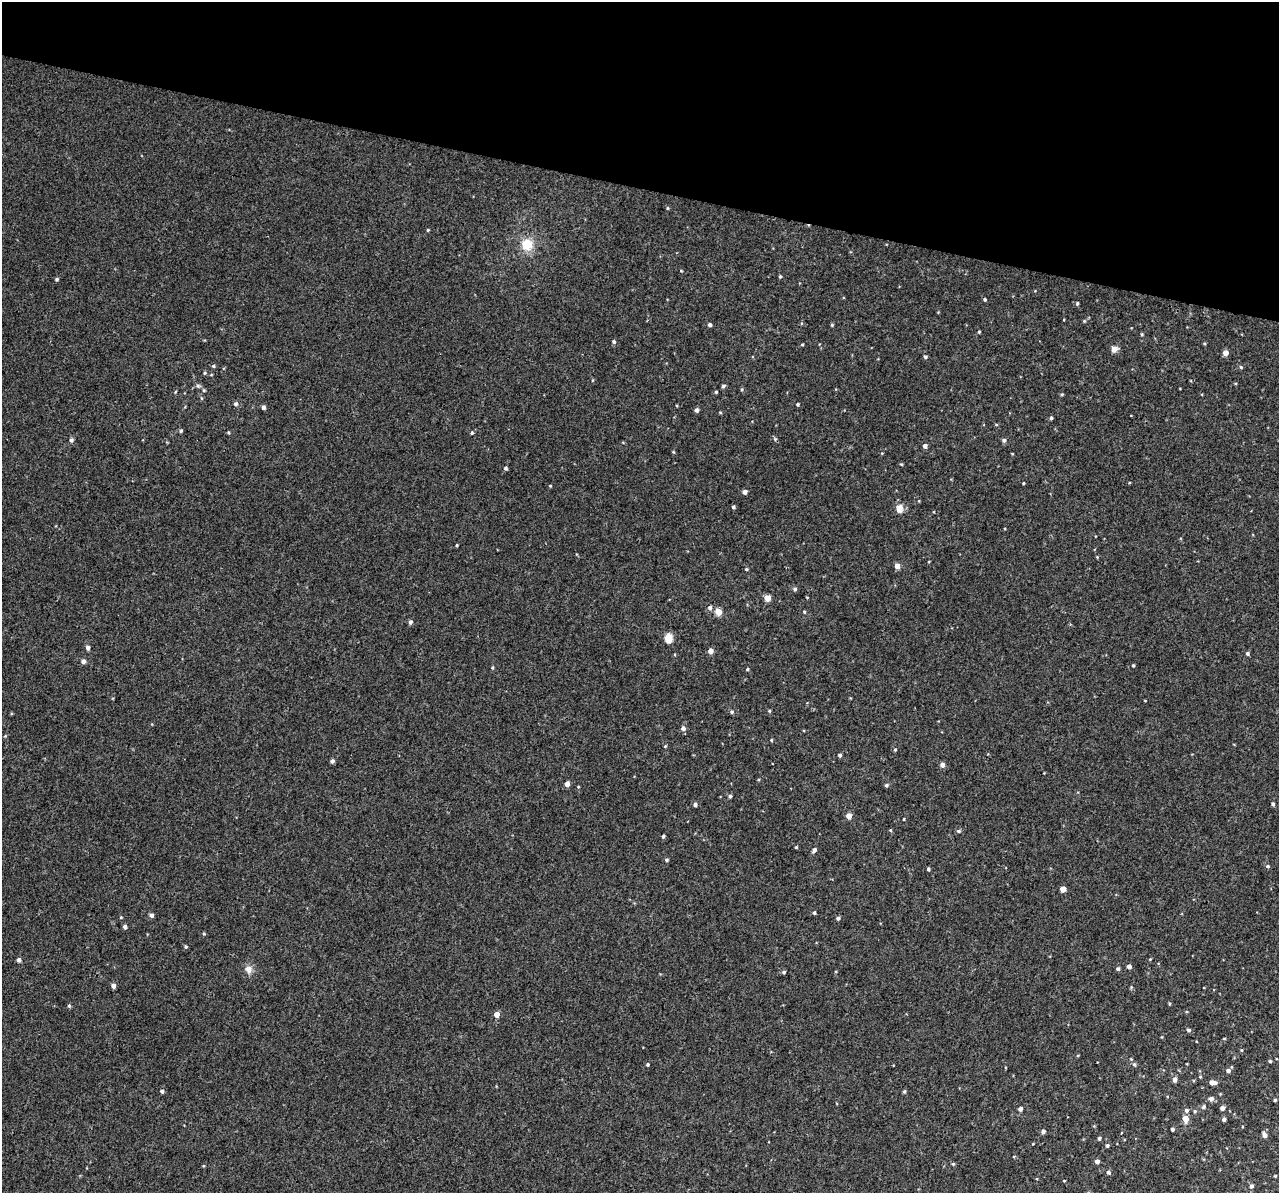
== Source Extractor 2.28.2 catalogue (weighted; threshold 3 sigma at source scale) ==
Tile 2 of 4 x 4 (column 2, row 1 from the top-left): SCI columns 1316-2592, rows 3948-5138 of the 5158 x 5405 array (HDU 1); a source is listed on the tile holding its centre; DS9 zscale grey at full resolution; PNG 1281 x 1195 px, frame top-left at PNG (2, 2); no overlay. Shown black and unused: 16% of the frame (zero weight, under 3 of 4 exposures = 4% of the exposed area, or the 3 px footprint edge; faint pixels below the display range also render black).
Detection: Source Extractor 2.28.2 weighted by HDU 2 'WHT'; one run over the whole footprint, this tile lists its part. Background 0.00189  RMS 0.0026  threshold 0.0118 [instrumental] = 3 sigma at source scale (4.5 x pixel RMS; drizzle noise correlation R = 1.50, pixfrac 1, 0.0396/0.0396 arcsec/px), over >= 5 px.
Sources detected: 137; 1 cosmic-ray / hot-pixel residue — not listed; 1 inside a brighter listed object's ellipse — not listed separately; the other 135 listed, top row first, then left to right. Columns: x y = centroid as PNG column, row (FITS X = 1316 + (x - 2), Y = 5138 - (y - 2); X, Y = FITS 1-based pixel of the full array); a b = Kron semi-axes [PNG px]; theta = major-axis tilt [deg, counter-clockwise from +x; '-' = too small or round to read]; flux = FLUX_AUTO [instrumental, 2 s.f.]
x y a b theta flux
668 208 5 3 - 0.25
428 230 4 3 - 0.24
527 244 13 13 - 5.2
780 276 4 4 - 0.28
57 279 5 4 - 0.35
985 299 3 3 - 0.4
1077 303 4 3 - 0.33
710 325 4 4 - 0.61
832 325 4 3 - 0.29
979 332 4 3 - 0.29
1142 334 5 3 - 0.24
614 342 5 4 - 0.47
1204 343 4 3 - 0.24
802 344 3 3 - 0.29
1114 349 7 6 - 1.5
1225 353 4 4 - 2.2
925 357 4 4 - 0.47
213 366 5 4 - 0.35
1241 367 5 4 - 0.32
205 373 4 4 - 0.29
198 386 6 5 - 0.47
723 386 5 4 - 0.47
742 389 5 3 - 0.24
204 390 5 4 - 0.3
716 392 4 4 - 0.29
1062 394 4 4 - 0.28
235 404 5 5 - 0.61
798 404 4 3 - 0.32
263 407 5 4 - 0.68
696 410 5 4 - 0.68
720 412 4 3 - 0.25
1051 418 4 3 - 0.43
181 431 5 4 - 0.4
228 432 5 3 - 0.23
472 433 5 4 - 0.34
71 440 5 5 - 0.64
1004 440 5 4 - 0.72
925 446 4 4 - 0.9
673 452 5 3 - 0.21
901 464 5 3 - 0.23
506 468 4 4 - 0.49
1023 483 3 3 - 0.22
550 486 4 3 - 0.19
745 492 4 4 - 1.2
733 507 4 3 - 0.46
899 509 9 7 -85 2.3
457 545 3 3 - 0.26
1097 557 4 4 - 0.22
897 566 4 4 - 2.2
746 569 4 4 - 0.27
795 589 5 5 - 0.53
767 598 5 4 - 3.2
710 608 6 5 - 0.75
718 612 5 4 - 4.5
804 612 4 4 - 0.26
410 622 5 4 - 0.69
668 638 5 5 - 7.9
88 648 5 4 - 0.83
710 651 4 4 - 1.8
1247 653 4 4 - 0.54
83 661 5 5 - 1
1133 665 4 3 - 0.29
492 667 4 4 - 0.26
747 669 4 3 - 0.31
769 711 4 4 - 0.28
732 712 5 5 - 0.47
683 728 6 6 - 0.79
5 736 5 4 - 0.25
771 740 4 3 - 0.26
665 746 4 3 - 0.26
895 750 4 4 - 0.29
840 755 4 4 - 0.52
332 761 4 4 - 0.7
942 765 5 5 - 1.2
567 784 4 4 - 1.5
886 785 5 4 - 0.53
730 796 4 4 - 0.58
1273 804 4 4 - 0.58
695 805 4 4 - 0.72
849 816 5 4 - 2.3
904 819 3 2 - 0.21
890 830 4 4 - 0.26
959 831 5 4 - 0.5
663 836 4 4 - 0.38
796 847 4 3 - 0.25
814 850 6 4 48 0.77
667 860 4 4 - 0.44
1268 866 5 4 - 0.44
928 869 3 3 - 0.42
1063 889 4 4 - 2.9
814 913 4 4 - 0.43
151 915 5 4 - 0.84
838 918 4 4 - 0.55
125 927 4 4 - 0.7
204 934 5 3 - 0.24
186 947 5 3 - 0.26
1150 959 3 3 - 0.19
19 960 5 4 - 0.81
1129 966 4 4 - 1.1
249 969 11 10 - 1.6
1118 969 4 4 - 0.52
784 972 5 4 - 0.44
113 986 4 4 - 1.4
1169 1004 5 3 - 0.26
69 1006 5 4 - 0.4
496 1015 5 4 - 2
1188 1030 5 4 - 0.48
1241 1050 4 4 - 0.26
1270 1061 4 3 - 0.36
647 1064 4 4 - 0.36
1134 1064 5 5 - 0.46
1228 1071 5 5 - 0.76
1175 1080 5 4 - 1.2
1212 1082 5 4 - 1.3
162 1091 4 4 - 0.58
904 1091 5 4 - 0.34
1211 1099 6 5 - 0.96
1275 1100 3 3 - 0.35
1204 1107 6 5 - 0.54
1222 1108 4 4 - 1.2
1020 1109 4 4 - 0.82
1186 1110 6 6 - 0.64
1195 1111 5 5 - 0.4
1185 1119 5 4 - 3.1
1224 1119 4 4 - 0.65
1172 1129 3 3 - 0.54
1043 1131 5 4 - 0.63
1264 1135 6 4 -66 1
1099 1138 4 4 - 0.43
1107 1146 4 4 - 0.47
1097 1161 4 4 - 1
953 1164 4 4 - 0.29
1108 1172 5 4 - 0.59
1064 1181 3 3 - 0.19
1251 1186 5 5 - 0.73